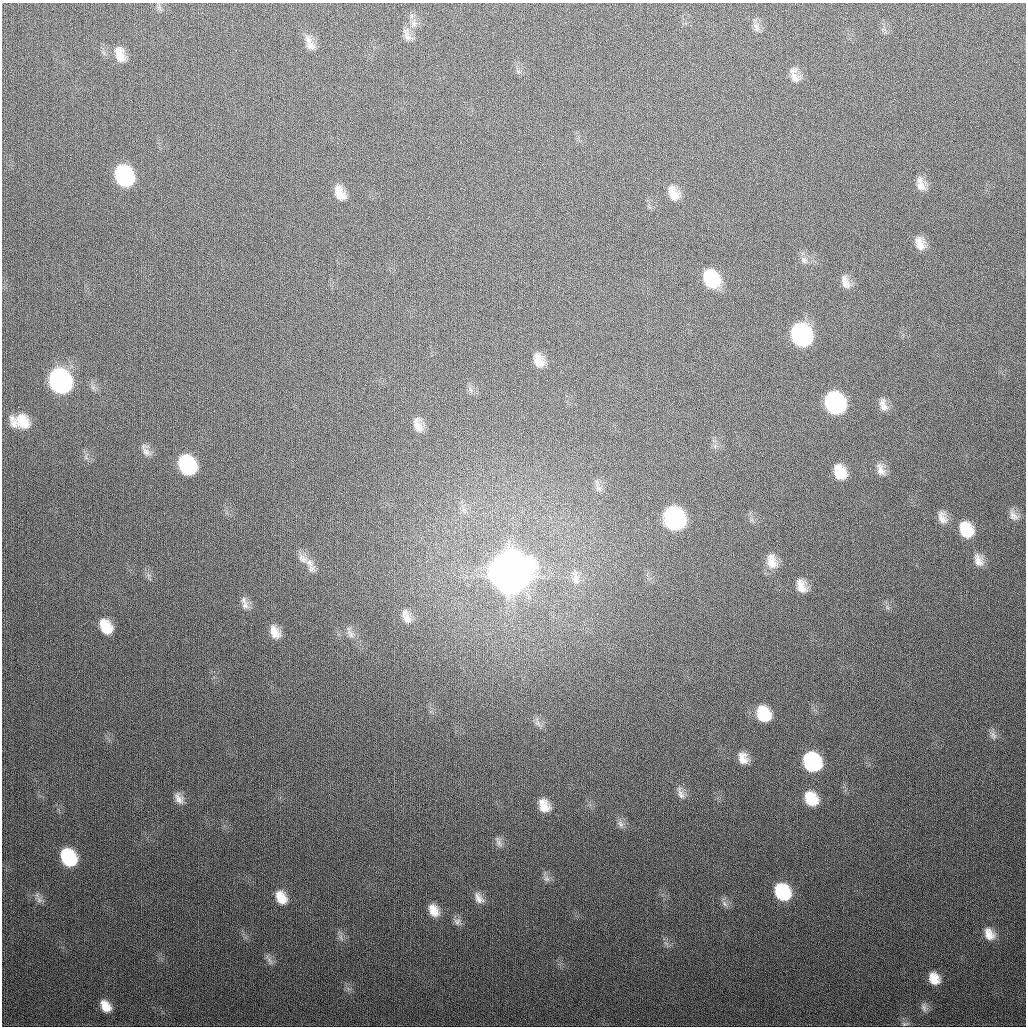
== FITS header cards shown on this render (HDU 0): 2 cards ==
NAXIS1  =                 1024
NAXIS2  =                 1024

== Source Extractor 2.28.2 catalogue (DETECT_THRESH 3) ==
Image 1024 x 1024 px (HDU 0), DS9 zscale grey, 1 PNG px = 1 image px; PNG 1028 x 1028 px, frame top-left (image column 1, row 1024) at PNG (2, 3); no overlay
Background 330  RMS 13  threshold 38.1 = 3 sigma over >= 5 px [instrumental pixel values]
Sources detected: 72; all 72 listed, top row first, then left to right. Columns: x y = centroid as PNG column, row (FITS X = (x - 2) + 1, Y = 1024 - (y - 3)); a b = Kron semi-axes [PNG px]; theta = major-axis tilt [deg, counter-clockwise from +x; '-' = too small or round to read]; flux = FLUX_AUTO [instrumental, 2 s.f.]
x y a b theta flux
414 23 12 8 -77 5.9e+03
756 27 14 8 -70 5.1e+03
407 36 16 9 -62 5.8e+03
310 45 16 11 -62 7.8e+03
120 55 19 11 -74 1.2e+04
795 75 20 10 -73 8.7e+03
124 176 17 12 -65 1.1e+05
920 184 18 9 -74 7.9e+03
340 193 18 10 -64 1.2e+04
673 193 19 11 -67 1.2e+04
920 243 16 10 -76 9.1e+03
804 260 11 8 -39 4.5e+03
711 279 17 13 -64 4.8e+04
845 282 18 9 -71 7.7e+03
801 335 16 13 -66 1.8e+05
538 362 16 12 -68 1.1e+04
60 381 16 13 -64 3.2e+05
835 403 16 13 -64 1.8e+05
883 405 16 9 -76 6.7e+03
22 421 20 14 -31 2.0e+04
14 424 16 9 -63 6.8e+03
418 427 16 11 -74 9.1e+03
146 452 17 11 -85 6.1e+03
187 465 16 12 -63 9.4e+04
881 470 19 10 -69 7.5e+03
840 472 16 12 -67 1.9e+04
598 488 9 8 - 4.0e+03
464 509 7 5 0 2.5e+03
1013 515 15 9 -55 5.5e+03
674 518 16 13 -63 2.4e+05
942 518 17 10 -68 8.0e+03
966 530 17 13 -65 2.6e+04
303 559 18 10 -36 7.8e+03
978 560 17 11 -66 8.1e+03
772 561 20 13 -75 1.3e+04
311 568 14 10 -84 5.9e+03
509 573 17 15 -64 5.0e+06
576 578 20 10 -79 9.2e+03
801 586 16 11 -68 1.0e+04
245 605 13 11 87 5.9e+03
406 618 15 11 -56 7.9e+03
106 626 15 11 -60 2.0e+04
275 632 15 10 -63 1.0e+04
350 634 15 9 -59 6.0e+03
763 714 15 12 -64 3.1e+04
538 723 11 7 -52 3.9e+03
993 735 11 8 -55 3.8e+03
743 758 13 10 -70 9.3e+03
812 762 15 12 -58 1.0e+05
681 793 19 8 -67 6.0e+03
179 798 15 9 -60 6.5e+03
811 799 15 12 -56 2.3e+04
544 806 15 11 -66 1.3e+04
620 824 12 8 -62 4.6e+03
499 843 14 8 -63 4.6e+03
68 857 14 11 -59 6.5e+04
546 879 10 8 -44 3.9e+03
782 892 16 13 -56 5.6e+04
281 897 16 11 -64 1.5e+04
479 898 16 9 -59 6.9e+03
39 900 9 7 -56 3.5e+03
724 904 11 6 -46 3.8e+03
434 910 15 10 -63 1.1e+04
457 921 10 10 - 4.1e+03
989 934 16 11 -57 1.1e+04
341 937 11 4 -68 2.7e+03
666 943 7 4 -19 2.0e+03
269 960 18 5 -59 3.8e+03
934 978 13 10 -58 1.3e+04
106 1006 13 9 -56 1.2e+04
924 1007 13 8 -68 4.3e+03
905 1024 10 5 5 2.0e+03